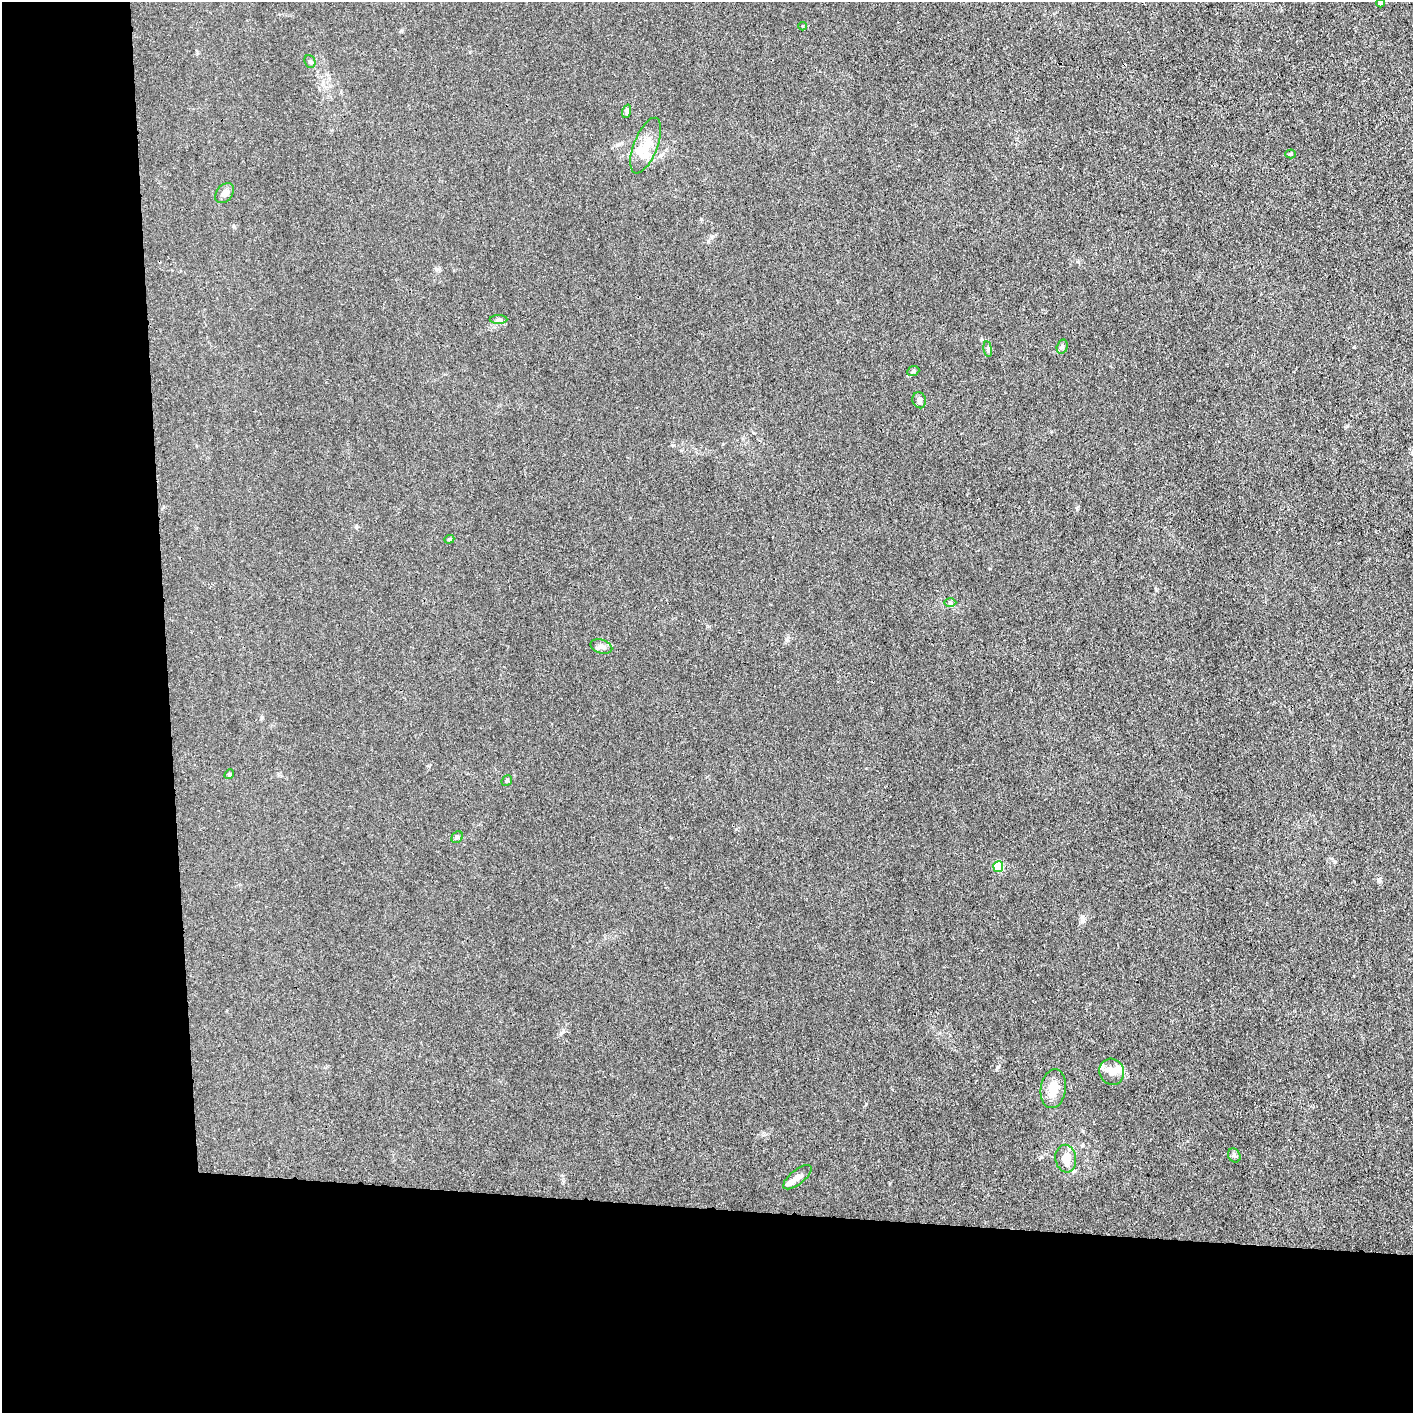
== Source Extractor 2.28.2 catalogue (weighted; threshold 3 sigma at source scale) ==
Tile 7 of 3 x 3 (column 1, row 3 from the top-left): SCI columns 12-1422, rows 1-1411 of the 4257 x 4233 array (HDU 1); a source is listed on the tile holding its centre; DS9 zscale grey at full resolution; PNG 1415 x 1415 px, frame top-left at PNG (2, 2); each listed source drawn as its Kron ellipse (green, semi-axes under 4 px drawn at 4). Shown black and unused: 24% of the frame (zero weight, under 3 of 4 exposures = <1% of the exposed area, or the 3 px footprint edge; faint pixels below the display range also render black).
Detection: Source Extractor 2.28.2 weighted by HDU 2 'WHT'; one run over the whole footprint, this tile lists its part. Background 0.0296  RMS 0.0053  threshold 0.0237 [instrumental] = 3 sigma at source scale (4.5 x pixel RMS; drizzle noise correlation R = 1.50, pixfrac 1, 0.05/0.05 arcsec/px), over >= 5 px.
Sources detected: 28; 2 inside a brighter object's white glare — neither listed nor drawn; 2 inside a brighter listed object's ellipse — not listed separately; the other 24 listed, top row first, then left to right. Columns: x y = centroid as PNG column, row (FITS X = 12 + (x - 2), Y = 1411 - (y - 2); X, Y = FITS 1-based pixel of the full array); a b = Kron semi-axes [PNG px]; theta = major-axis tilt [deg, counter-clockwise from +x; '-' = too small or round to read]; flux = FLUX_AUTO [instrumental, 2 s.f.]
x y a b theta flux
1380 3 4 4 - 2
803 26 4 3 - 0.35
310 61 7 5 -67 0.86
627 111 7 4 72 0.92
646 146 29 12 69 9.9
1291 154 5 4 - 0.58
225 193 11 8 50 2.5
499 319 9 4 0 1.2
1062 347 7 5 74 1.1
988 349 8 4 -82 0.92
913 371 6 4 24 0.86
919 400 8 6 -70 1.8
449 539 5 4 - 0.68
950 602 6 4 -1 0.85
601 647 11 6 -17 2.1
229 774 5 4 - 0.62
507 781 6 4 49 0.74
457 837 6 5 - 0.82
998 867 5 5 - 23
1112 1072 13 12 - 4.6
1053 1089 19 12 82 7.7
1234 1155 7 6 - 1.2
1066 1159 14 10 -80 7.2
797 1177 17 7 38 3.2
Isophote crosses this tile's border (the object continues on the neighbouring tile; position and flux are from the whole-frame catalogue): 1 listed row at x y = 1380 3
Unlisted compact peaks at least as high as the median listed source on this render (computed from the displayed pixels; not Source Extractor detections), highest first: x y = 998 1067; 1041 1157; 1378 879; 1347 426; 866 1104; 673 445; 561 1033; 701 219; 356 527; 1077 508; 1354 347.